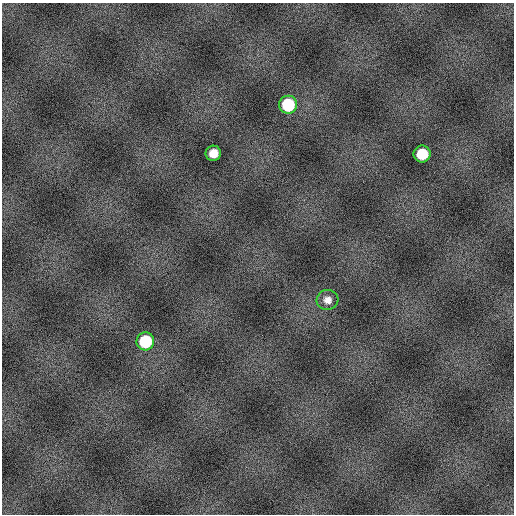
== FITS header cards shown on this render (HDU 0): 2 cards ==
NAXIS1  =                  512
NAXIS2  =                  512

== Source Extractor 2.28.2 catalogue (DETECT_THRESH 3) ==
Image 512 x 512 px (HDU 0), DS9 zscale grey, 1 PNG px = 1 image px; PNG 516 x 516 px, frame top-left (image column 1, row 512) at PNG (2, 3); each listed source drawn as its Kron ellipse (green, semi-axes under 4 px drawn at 4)
Background 2.28e+07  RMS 690000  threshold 2.07e+06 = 3 sigma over >= 5 px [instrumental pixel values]
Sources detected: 5; all 5 listed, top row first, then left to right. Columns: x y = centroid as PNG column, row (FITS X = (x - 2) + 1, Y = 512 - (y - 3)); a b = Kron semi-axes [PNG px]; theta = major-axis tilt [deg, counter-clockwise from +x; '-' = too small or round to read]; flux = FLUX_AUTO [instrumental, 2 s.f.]
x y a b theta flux
288 105 9 9 - 2.3e+09
213 153 8 7 - 6.1e+08
422 154 8 8 - 1.4e+09
328 300 11 10 - 3.4e+08
145 341 9 9 - 2.2e+09